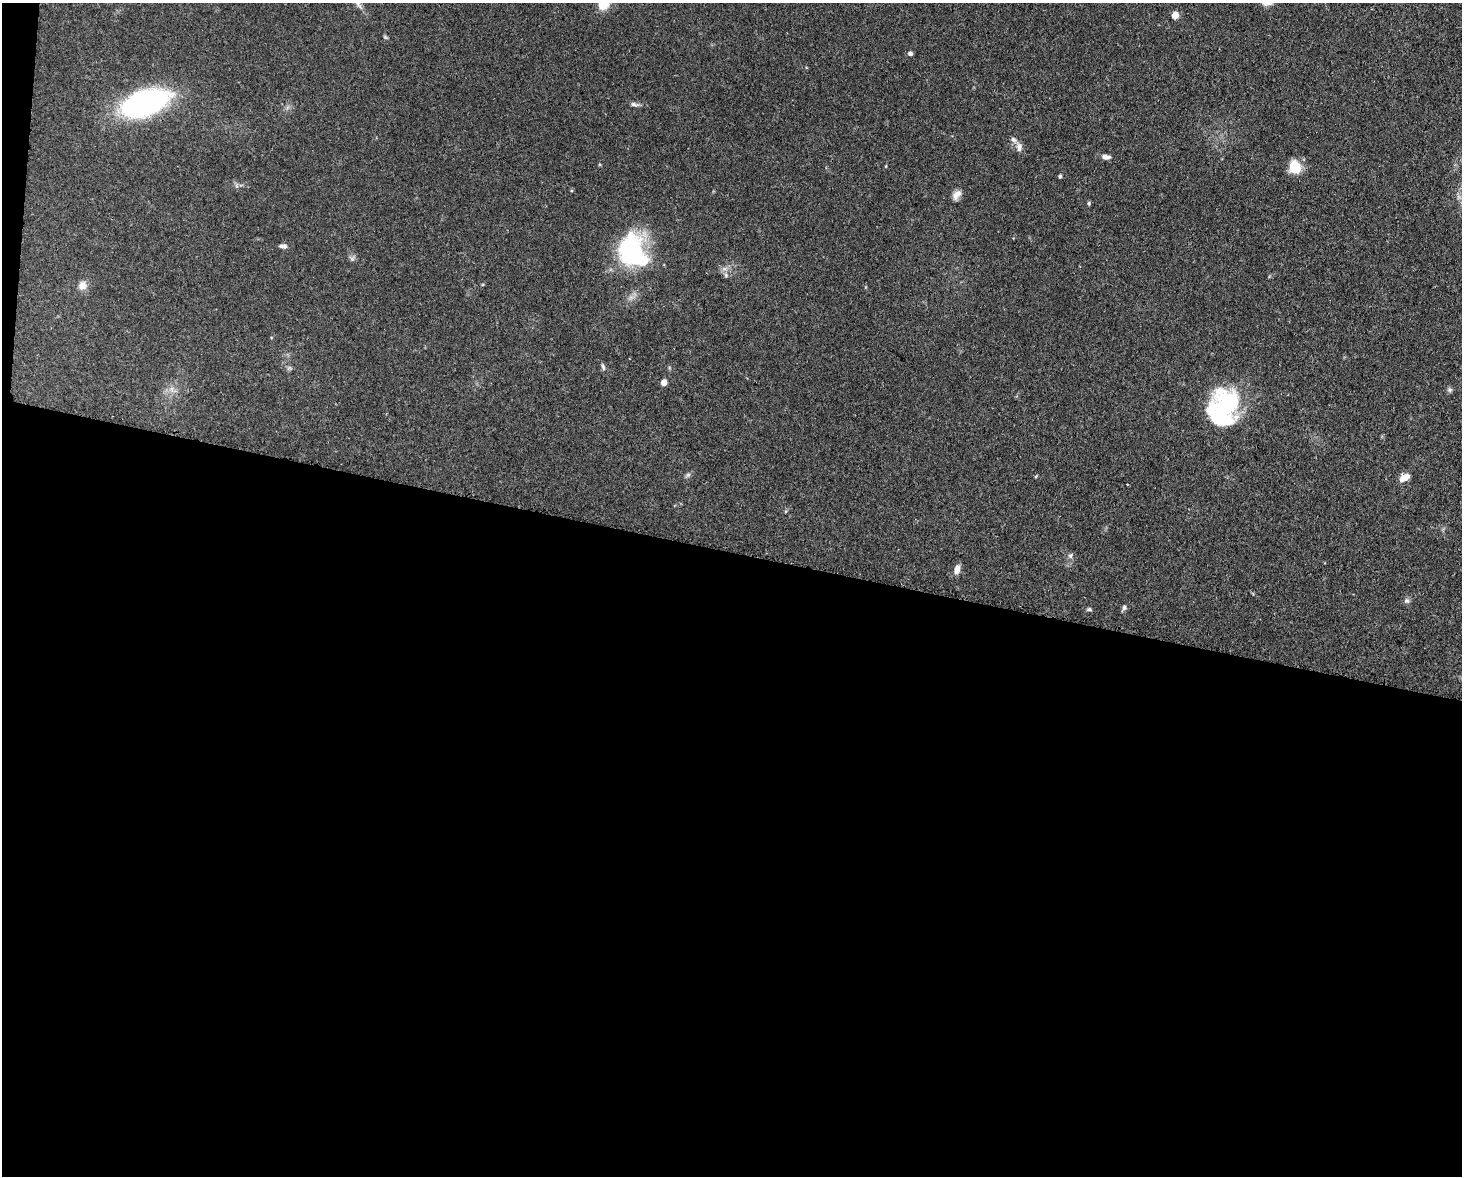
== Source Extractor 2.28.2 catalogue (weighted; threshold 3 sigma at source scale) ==
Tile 10 of 3 x 4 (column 1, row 4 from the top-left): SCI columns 301-1760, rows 73-1246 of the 4864 x 4844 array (HDU 1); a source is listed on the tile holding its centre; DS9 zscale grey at full resolution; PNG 1464 x 1178 px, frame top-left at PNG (2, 3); no overlay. Shown black and unused: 54% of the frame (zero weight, under 3 of 4 exposures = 9% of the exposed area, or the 3 px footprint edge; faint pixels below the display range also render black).
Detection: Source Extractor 2.28.2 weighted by HDU 2 'WHT'; one run over the whole footprint, this tile lists its part. Background 0.12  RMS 0.005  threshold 0.0225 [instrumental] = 3 sigma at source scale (4.5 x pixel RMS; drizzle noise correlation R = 1.50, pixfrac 1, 0.05/0.05 arcsec/px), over >= 5 px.
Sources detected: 34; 2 inside a brighter object's white glare — not listed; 1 inside a brighter listed object's ellipse — not listed separately; the other 31 listed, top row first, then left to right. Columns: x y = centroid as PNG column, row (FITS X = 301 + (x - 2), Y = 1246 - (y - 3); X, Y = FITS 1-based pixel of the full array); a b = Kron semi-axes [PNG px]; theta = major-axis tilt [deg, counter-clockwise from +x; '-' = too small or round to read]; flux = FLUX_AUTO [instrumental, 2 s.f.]
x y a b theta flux
604 3 13 8 53 15
358 4 14 7 -62 2.5
1175 15 5 5 - 10
385 37 7 4 -45 0.67
910 53 5 4 - 1.4
145 103 39 19 19 130
635 104 13 5 -9 1.6
1019 147 13 8 -84 2.6
1105 157 10 6 -4 2.4
886 166 5 3 - 0.4
1295 167 14 12 -79 10
1060 176 5 4 - 0.7
956 195 13 8 52 3.1
1089 203 5 4 - 0.75
283 246 11 6 -1 1.7
631 252 20 15 -88 97
352 258 8 6 69 1.2
726 275 7 5 -49 1.1
82 285 11 10 - 3.7
603 367 10 5 -73 1.2
289 368 7 4 18 0.89
664 382 5 4 - 5.9
1450 390 8 6 2 1.1
1223 408 43 28 82 60
688 475 7 6 - 1.1
1404 478 11 7 33 5.4
1070 556 7 6 - 1.2
957 569 9 6 78 4
1406 601 7 7 - 1.3
1124 607 7 6 - 1.2
1089 609 7 5 -1 0.91
Isophote crosses this tile's border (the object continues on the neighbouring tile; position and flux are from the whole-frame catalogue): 2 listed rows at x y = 604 3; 358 4